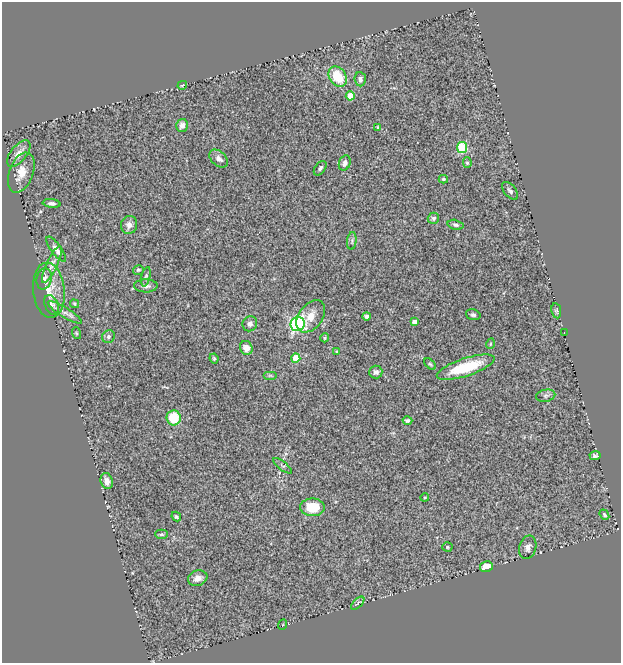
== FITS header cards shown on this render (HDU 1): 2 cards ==
NAXIS1  =                  619
NAXIS2  =                  661

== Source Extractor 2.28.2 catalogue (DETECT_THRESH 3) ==
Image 619 x 661 px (HDU 1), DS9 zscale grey, 1 PNG px = 1 image px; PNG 623 x 665 px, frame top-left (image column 1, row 661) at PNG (2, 2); each listed source drawn as its Kron ellipse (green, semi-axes under 4 px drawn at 4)
Background 0.697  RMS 0.051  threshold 0.153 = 3 sigma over >= 5 px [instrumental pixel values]
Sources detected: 67; all 67 listed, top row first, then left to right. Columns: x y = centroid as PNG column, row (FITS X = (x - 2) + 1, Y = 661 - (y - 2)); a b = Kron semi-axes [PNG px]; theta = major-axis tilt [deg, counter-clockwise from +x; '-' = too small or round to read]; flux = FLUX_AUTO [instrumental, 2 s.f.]
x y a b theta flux
338 77 11 8 -55 94
360 79 7 5 -85 9.9
182 85 5 3 - 3.7
350 96 4 4 - 61
182 125 6 6 - 18
378 127 4 3 - 4
462 147 5 5 - 230
19 154 16 7 51 30
219 159 11 7 -42 17
345 163 8 5 69 16
467 163 5 4 - 4.6
320 168 8 5 54 8.3
21 173 21 12 69 47
443 179 4 3 - 5.3
510 191 11 6 -50 10
52 203 9 4 -7 10
433 218 6 5 - 6.9
129 225 9 8 - 19
456 225 8 5 -14 8.1
352 241 9 4 83 7.3
56 249 15 5 -54 16
52 264 20 5 65 18
138 270 5 4 - 5.2
146 277 10 4 77 6.6
44 279 10 7 78 17
146 286 12 6 -1 17
49 290 27 16 -84 63
74 304 5 4 - 4.1
52 305 10 6 -66 12
556 311 7 5 -80 5.3
65 312 19 5 -32 17
473 315 7 5 -16 7.4
311 316 18 12 54 38
366 316 4 4 - 8
414 322 4 4 - 19
250 324 8 7 - 13
298 324 7 7 - 610
76 333 6 3 -71 3.8
564 333 2 2 - 2.2
108 337 7 6 - 8.6
325 338 4 4 - 4.1
490 344 5 3 - 3.2
246 348 7 6 - 24
337 352 4 3 - 3.8
214 358 5 3 - 4.9
296 358 4 4 - 85
430 364 7 4 -44 4.9
466 367 30 9 18 140
376 372 6 6 - 9.2
270 375 7 4 0 5.3
546 396 10 6 10 8.9
174 418 7 7 - 100
407 421 5 4 - 6.7
595 456 5 4 - 8.1
283 466 11 4 -38 7.7
107 481 8 6 -75 18
425 497 4 3 - 3.1
312 507 12 9 -2 90
604 515 5 4 - 5.1
176 517 5 3 - 4.6
161 534 6 4 0 5.4
447 547 5 4 - 4.8
528 547 12 8 75 17
486 566 6 5 - 36
198 578 10 7 19 22
358 603 8 4 43 5.8
282 625 5 3 - 2.8